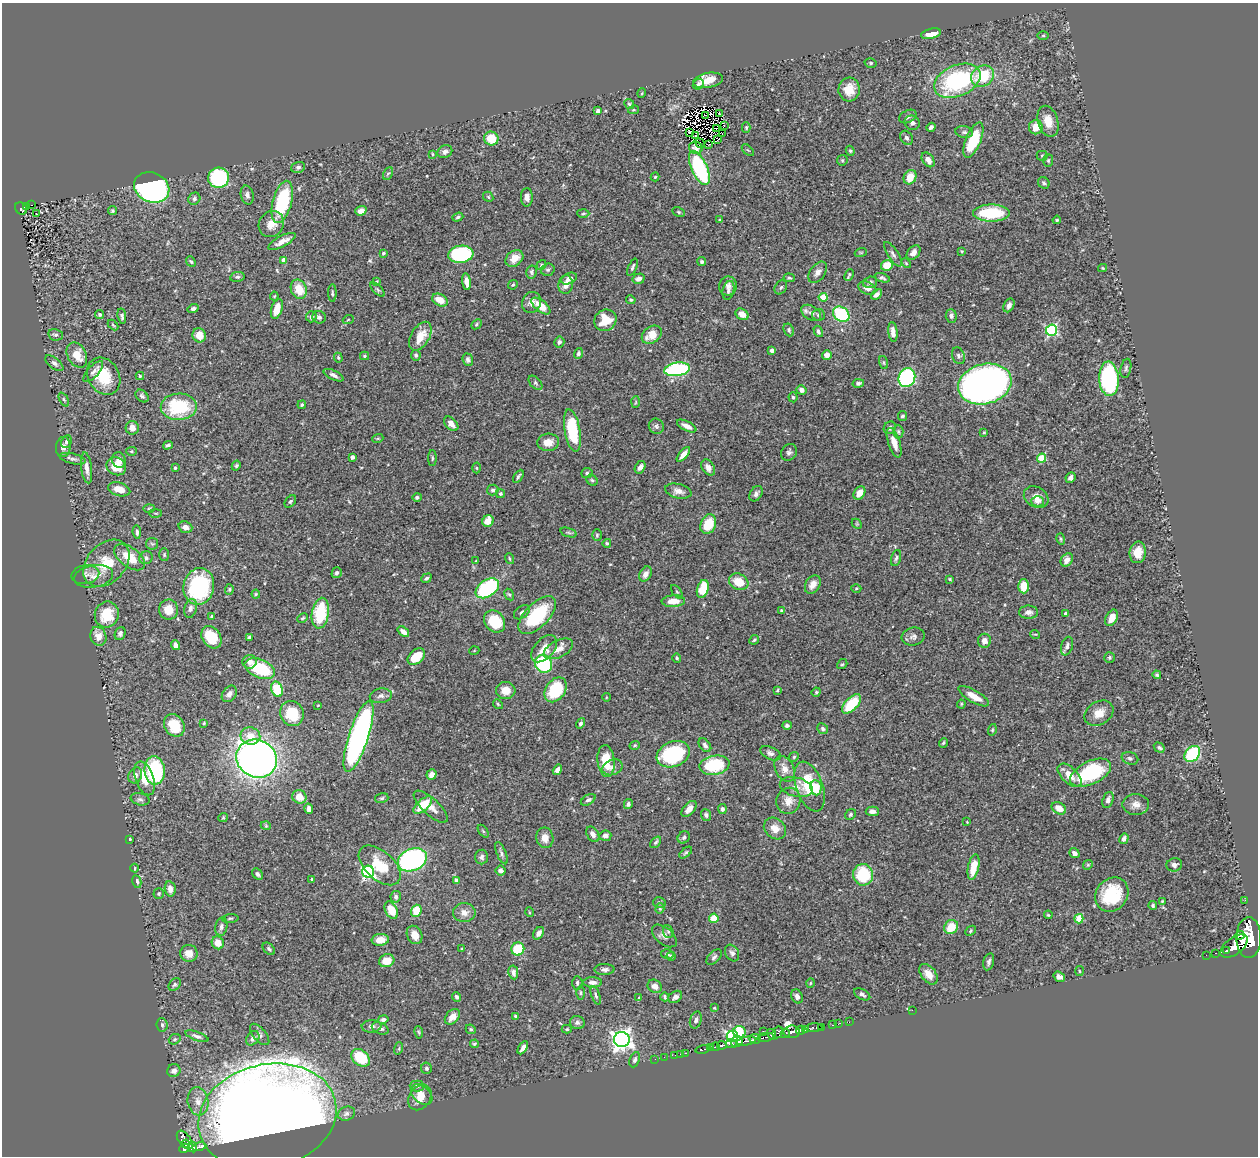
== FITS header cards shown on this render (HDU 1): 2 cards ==
NAXIS1  =                 1256
NAXIS2  =                 1154

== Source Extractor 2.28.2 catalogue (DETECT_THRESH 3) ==
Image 1256 x 1154 px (HDU 1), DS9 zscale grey, 1 PNG px = 1 image px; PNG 1260 x 1158 px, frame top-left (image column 1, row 1154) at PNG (2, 3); each listed source drawn as its Kron ellipse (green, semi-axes under 4 px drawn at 4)
Background 0.465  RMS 0.02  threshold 0.0609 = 3 sigma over >= 5 px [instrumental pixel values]
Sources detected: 518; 4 with non-positive FLUX_AUTO (blend fragments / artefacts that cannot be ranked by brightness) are neither listed nor drawn; of the other 514, the 500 brightest by FLUX_AUTO listed and drawn (14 fainter detections omitted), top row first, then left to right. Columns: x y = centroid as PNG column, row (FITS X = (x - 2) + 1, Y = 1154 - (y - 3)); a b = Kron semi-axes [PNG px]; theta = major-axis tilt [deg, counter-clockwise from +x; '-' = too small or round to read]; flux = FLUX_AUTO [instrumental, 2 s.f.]
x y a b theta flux
931 34 10 5 13 16
1043 35 5 3 - 1.6
871 63 6 5 - 2.2
983 76 12 10 31 52
708 80 15 7 11 23
957 81 24 15 23 160
698 84 5 5 - 3.2
849 89 12 10 84 20
642 93 5 3 - 1.2
629 104 5 4 - 2
633 110 5 4 - 1.7
598 111 4 4 - 6.7
720 113 3 2 - 1.3
705 115 2 2 - 1.7
908 116 9 6 28 4.7
1048 121 16 10 -74 20
912 123 8 7 - 5.4
724 126 3 2 - 1.4
931 127 5 4 - 3.8
1036 127 7 7 - 21
746 128 5 4 - 1.8
717 129 3 2 - 1.5
690 132 4 2 - 2.2
964 132 9 5 -9 4
722 133 2 2 - 1.2
695 135 3 2 - 1.5
906 138 7 5 -58 4.4
491 139 7 7 - 35
718 140 4 2 - 1.1
973 140 19 7 67 57
700 143 5 2 - 1.4
708 145 3 2 - 2.1
696 148 7 6 - 4.1
748 150 7 3 -44 1.3
850 151 5 4 - 1.9
445 152 8 6 28 4.6
432 154 4 2 - 1
1042 156 5 5 - 1.7
842 160 5 5 - 1.8
928 160 8 5 -56 9.8
1048 161 6 5 - 2.3
298 167 7 5 17 3.3
699 168 18 7 -65 140
388 173 6 4 60 2.1
655 177 4 4 - 1.6
910 177 7 6 - 22
218 178 10 10 - 140
1044 183 6 5 - 2.6
152 187 18 15 -24 560
247 195 9 6 -77 5.5
488 197 5 4 - 2
527 197 9 6 89 7.6
194 199 6 5 - 2.9
282 202 21 9 75 110
31 205 3 2 - 2.9
26 207 4 3 - 11
21 209 7 5 -49 37
112 211 5 4 - 2
361 211 6 4 20 11
679 212 6 4 -27 2
583 213 6 4 -2 1.9
991 213 18 8 0 70
36 214 3 2 - 1.8
458 217 6 4 20 2.4
719 220 3 3 - 1.3
1057 220 4 3 - 1.5
271 224 13 12 - 16
282 241 15 5 28 12
962 251 4 3 - 1.1
861 252 6 4 19 1.5
383 253 4 3 - 1.9
913 253 8 6 49 7.3
461 254 13 8 7 170
893 254 14 5 -58 4.6
514 258 10 7 38 14
284 260 4 4 - 15
191 262 6 4 -49 2
702 262 4 4 - 2.7
906 263 6 3 -46 1.4
541 265 5 4 - 1.8
887 265 6 5 - 18
632 267 9 3 67 2.4
1103 268 4 4 - 1.3
548 270 7 6 - 3
532 272 6 5 - 2.8
818 272 12 7 53 6.7
849 275 6 3 64 2.5
237 277 7 5 8 2.6
789 278 5 4 - 2.4
882 278 8 4 -18 2.8
569 279 8 5 27 6.3
639 279 6 5 - 6.4
377 282 3 3 - 1.8
466 282 8 4 -83 9.8
870 282 7 5 16 3.1
513 285 5 4 - 1.8
566 285 9 7 81 8.7
728 286 9 9 - 6.3
781 287 7 5 55 2.7
867 288 9 6 -20 6.8
299 289 10 7 -67 24
378 290 9 4 -45 2.3
728 290 9 5 77 4
332 293 9 3 90 2.1
876 294 6 4 40 4.1
274 296 4 4 - 1.4
823 297 4 4 - 42
440 300 8 5 -28 17
631 300 5 4 - 1.8
531 302 11 9 65 8.3
1009 305 7 5 62 5.7
541 306 11 5 -39 23
193 309 5 4 - 3.4
277 309 10 5 73 21
811 313 11 6 -32 6.9
100 314 4 3 - 2.3
742 314 7 5 -31 10
841 314 9 7 -37 89
818 315 6 6 - 3.3
122 316 8 4 -82 3.5
951 316 7 5 -88 4.4
311 317 5 5 - 3.9
319 317 7 6 - 4.5
348 320 5 3 - 1.3
605 320 11 10 - 31
476 324 6 4 43 2.2
113 325 6 3 -45 1.5
789 330 6 5 - 2.9
1052 330 5 5 - 180
818 331 6 4 -60 3.4
893 332 10 4 -84 7.3
56 335 7 5 -12 4
199 335 7 6 - 16
652 335 11 8 37 21
420 336 16 9 60 24
559 342 5 5 - 3.9
772 350 4 3 - 6.1
578 353 5 4 - 2.5
77 355 13 9 -62 23
416 355 5 5 - 3.1
827 355 5 5 - 8.1
364 356 4 4 - 1.9
958 356 8 6 -69 3.8
338 358 5 4 - 2
468 360 6 5 - 3.6
54 363 11 5 -40 4.2
884 363 6 3 -71 1.5
1126 368 10 5 79 3.2
677 369 13 6 8 160
93 371 13 5 48 5.7
333 375 11 4 -25 4.9
104 376 19 15 -59 45
140 376 4 4 - 1.8
907 378 10 8 66 230
1109 379 17 10 -87 150
535 383 8 5 -46 2.9
858 383 6 4 12 2.9
985 384 27 20 15 730
801 390 5 4 - 6.6
142 396 7 5 -43 3.3
793 397 5 4 - 2.3
64 400 8 4 -63 2.3
636 402 6 4 87 1.7
302 405 4 3 - 1.7
179 407 18 13 2 84
902 416 5 4 - 2.4
451 424 8 5 -46 9.6
656 426 8 7 - 3.7
687 426 10 4 -27 9.8
132 428 7 6 - 10
890 428 6 5 - 4.4
572 431 21 7 -80 78
898 432 7 5 -88 2.4
984 432 3 3 - 1.4
378 438 5 3 - 1.3
66 442 6 5 - 3.8
548 442 11 8 4 13
894 443 15 6 -71 15
168 445 5 4 - 2.9
63 447 10 7 83 6.4
131 451 5 4 - 1.7
789 452 9 7 52 4.2
683 454 9 4 49 9.6
352 457 4 4 - 5.1
432 458 8 3 90 1.8
1042 458 4 4 - 50
73 459 13 5 -13 4.5
119 460 8 6 -70 8.5
116 466 10 8 -30 23
236 466 5 4 - 2.1
640 467 7 5 58 6.5
87 468 15 5 -83 8.8
175 468 3 3 - 2.4
476 468 5 3 - 1.5
708 468 9 6 -56 7
587 473 5 5 - 2.6
518 476 7 3 59 2.8
1071 477 5 4 - 5.7
592 480 6 5 - 2.2
119 489 11 6 -15 15
493 490 6 5 - 3.5
678 491 13 7 -13 8.7
859 493 7 5 55 12
500 494 4 4 - 2
756 494 8 5 57 5.1
417 497 4 4 - 2.5
1036 497 13 10 -30 13
290 501 7 5 50 2.4
1037 501 6 5 - 3.4
149 508 6 4 2 1.8
156 513 6 3 0 1.5
488 521 6 5 - 17
708 524 10 7 65 36
857 524 6 4 -45 1.6
185 527 7 5 -19 7.9
137 532 6 4 -82 3.4
569 533 8 3 -19 2.5
597 535 6 5 - 2
1061 539 6 4 -74 1.8
607 543 4 4 - 2.3
152 544 6 5 - 2.6
1138 552 11 8 83 20
164 555 6 5 - 2.1
130 557 17 9 -37 32
146 558 7 6 - 3.9
896 558 8 4 73 3.1
509 559 6 3 -71 1.7
1067 560 7 5 53 7.6
476 561 3 3 - 1.1
106 563 27 19 47 46
337 573 6 5 - 3
645 574 8 6 59 8.3
85 575 14 9 11 7.3
94 576 20 11 10 14
426 578 5 4 - 2.4
950 579 4 3 - 1.3
739 582 10 8 -27 26
813 584 10 7 58 11
199 586 18 15 79 140
1024 586 7 5 -89 23
487 588 13 8 35 140
856 588 5 3 - 1.4
229 589 5 4 - 2
703 589 9 5 73 39
677 592 8 4 -54 1.9
256 594 4 4 - 1.6
509 594 6 4 -60 1.9
673 601 11 6 3 17
190 608 9 6 76 5
169 609 10 9 - 17
781 611 3 3 - 1.9
522 612 9 5 38 4.3
1028 612 9 6 0 6.3
320 613 15 8 80 66
1065 613 3 3 - 2.9
107 615 13 12 - 38
537 615 24 12 45 83
212 617 4 3 - 4.2
303 618 5 3 - 1.7
1112 618 9 5 62 14
495 621 12 9 -49 53
403 632 7 4 -37 7.2
120 633 7 5 68 3.9
1035 634 5 3 - 1.1
98 636 10 8 -70 13
211 637 12 9 -56 33
249 637 4 3 - 3.1
913 637 12 8 15 5.8
754 640 5 4 - 2.1
984 641 7 6 - 7.2
176 645 5 4 - 6.2
1067 646 9 5 73 5.4
544 649 16 9 47 20
558 649 16 8 26 14
474 651 5 3 - 1
416 657 10 6 40 32
1109 657 5 5 - 2.6
677 658 5 4 - 1.9
250 662 7 7 - 7.2
543 664 9 8 - 120
842 664 5 4 - 1.8
260 669 16 9 -22 81
1157 675 4 4 - 2
277 689 8 5 -67 54
555 690 13 9 55 70
777 690 4 3 - 1.6
506 691 10 8 -4 16
816 692 5 4 - 1.5
229 694 9 6 53 6.1
381 696 11 7 9 5.6
974 696 17 6 -30 15
606 697 4 3 - 1
498 704 5 4 - 2
851 704 12 6 46 58
961 704 4 4 - 1.5
318 705 3 2 - 1
292 713 13 11 -60 46
1099 713 15 11 32 16
204 723 3 3 - 1.6
580 723 5 4 - 2.5
174 725 12 9 -56 33
787 725 5 4 - 3.5
823 729 6 5 - 2.9
992 730 6 4 73 1.6
250 736 10 8 -13 19
359 737 37 10 72 440
943 743 5 3 - 1.8
635 745 5 4 - 1.9
705 745 8 5 -51 4.1
1159 748 6 4 -32 2.6
770 753 11 6 -25 5.3
673 754 17 12 23 120
1192 754 9 6 49 98
794 757 5 4 - 1.7
1130 758 8 6 -18 3.4
257 759 21 18 -28 810
606 761 16 8 -85 31
714 765 15 9 11 64
612 767 10 7 21 6.4
784 769 14 9 -64 12
155 770 14 10 -83 110
557 770 5 4 - 6.4
1090 773 22 11 26 110
432 774 5 5 - 9
135 775 8 6 60 7
1070 775 14 8 -44 17
145 778 18 9 -72 24
810 786 26 13 -70 59
796 787 17 9 -15 9.9
816 788 8 5 -83 27
299 797 7 6 - 13
382 798 7 5 16 2.2
140 799 9 6 -12 3.9
588 800 8 4 30 3.3
1108 800 8 5 70 5.6
788 801 13 12 - 14
628 804 5 4 - 3.5
1136 804 13 10 1 10
423 805 11 5 42 39
431 807 22 8 -43 15
1059 808 8 5 -31 14
309 809 5 4 - 4.8
689 809 9 5 48 9.6
722 809 5 4 - 3.7
872 811 6 4 -2 5.5
851 814 6 5 - 2.5
706 815 6 5 - 3.1
223 817 5 4 - 1.5
967 822 3 2 - 1
266 826 5 3 - 1.2
775 829 12 9 -42 13
483 831 7 4 -53 1.6
593 834 8 5 -58 6.2
605 836 6 5 - 6.2
684 837 6 5 - 2.9
545 838 10 8 -80 13
130 839 3 2 - 1.3
1124 839 5 4 - 4.9
656 842 6 4 49 2.6
501 853 12 4 -68 3.7
686 853 7 4 41 2.1
1074 853 5 4 - 5.2
482 857 7 6 - 4.1
412 860 15 11 23 260
380 865 25 14 -42 40
1088 865 5 4 - 1.7
1174 865 8 6 16 5.2
973 867 13 5 78 29
135 868 4 3 - 1.2
501 871 5 4 - 5.8
368 872 6 6 - 240
257 874 6 4 -45 3.7
863 875 11 10 - 66
312 880 4 2 - 1.6
456 880 4 4 - 5.4
137 882 6 4 -78 3.8
170 889 7 5 -80 8.2
159 894 5 5 - 2
1112 895 18 15 51 70
396 897 6 5 - 3.5
1245 900 2 2 - 5.4
1162 901 3 2 - 1.2
659 902 6 5 - 2.5
1153 905 4 4 - 1.8
660 909 5 4 - 1.8
391 910 9 6 -63 24
416 911 6 5 - 36
529 912 5 3 - 1.1
464 913 11 9 1 9.9
1048 915 4 3 - 1.4
714 918 5 4 - 32
230 919 8 3 5 2
1079 919 4 4 - 43
221 927 9 6 80 4.8
951 927 7 6 - 24
971 931 6 4 44 2
668 932 6 5 - 2.1
539 933 7 4 55 5.6
415 935 9 7 -64 14
1240 935 4 3 - 190
664 936 14 8 -40 7.4
1249 938 20 12 90 5300
380 940 9 6 7 15
218 943 6 6 - 17
1234 946 16 8 36 1500
269 949 7 5 -46 2.7
462 949 3 3 - 1.3
518 949 6 6 - 58
1226 951 3 3 - 140
189 953 9 8 - 12
732 953 9 6 -61 4.7
1216 953 3 2 - 26
667 954 6 4 -15 3
1206 955 2 2 - 4.4
671 956 4 3 - 2.3
714 957 9 5 45 3.9
387 961 8 6 19 21
989 962 9 5 75 3.7
604 969 10 5 1 4.6
1079 971 5 3 - 1.3
513 972 7 5 -80 4.8
929 974 12 7 -53 12
1059 977 6 4 -35 4.6
593 982 9 5 -1 5.9
577 983 7 5 -87 3.4
810 983 5 3 - 1.2
175 985 7 5 50 2.9
655 986 7 6 - 9.5
581 993 7 3 90 1.8
862 994 9 5 -28 3.8
596 995 10 4 -71 3.2
797 996 7 5 -67 5.5
457 997 5 3 - 3
665 997 4 3 - 2.2
675 997 7 5 34 4.6
639 998 4 4 - 1.3
714 1008 3 3 - 1.1
912 1010 2 2 - 75
516 1016 3 3 - 2.1
452 1017 9 6 48 9.9
383 1019 5 4 - 2.8
696 1020 9 5 72 3.9
849 1022 2 2 - 4.1
577 1023 7 6 - 3.9
838 1024 2 2 - 5.7
162 1025 7 5 -85 2.7
832 1025 3 2 - 13
371 1026 10 6 4 4.4
821 1027 3 2 - 8.3
380 1028 9 5 -22 4.5
814 1028 8 3 2 48
471 1029 5 4 - 2
567 1029 5 4 - 1.9
806 1029 3 3 - 110
800 1030 4 4 - 380
763 1031 2 2 - 9.4
419 1032 6 4 -81 1.6
739 1032 6 6 - 60
778 1032 6 5 - 110
792 1032 8 6 0 540
785 1033 4 2 - 120
260 1034 13 6 -49 4.7
772 1034 5 4 - 150
197 1036 12 4 -20 4.7
732 1036 6 5 - 220
765 1037 8 3 10 210
253 1038 8 6 56 5.1
175 1039 6 4 35 2.1
755 1039 5 5 - 250
622 1040 8 7 - 890
746 1041 9 3 12 210
737 1042 6 5 - 970
474 1044 4 3 - 1.8
731 1044 5 3 - 310
722 1045 5 3 - 220
715 1047 4 3 - 260
399 1048 6 4 73 1.8
523 1048 7 3 58 5.2
711 1048 3 3 - 160
702 1049 7 3 11 100
686 1053 3 2 - 15
681 1054 3 2 - 11
675 1055 2 2 - 3.8
664 1057 3 2 - 2.8
361 1058 10 7 -39 61
655 1059 2 2 - 1.9
635 1060 8 5 68 3
426 1068 5 5 - 2.9
174 1071 7 6 - 5.9
417 1086 7 5 0 3.4
422 1094 12 8 -42 12
420 1097 14 10 56 18
198 1101 14 10 -81 14
346 1113 8 7 - 5.6
267 1117 70 52 13 4100
185 1140 10 6 -52 280
186 1144 4 3 - 120
193 1147 5 4 - 110
199 1147 7 3 12 94
184 1148 5 4 - 210
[14 fainter detections neither listed nor drawn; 4 non-positive-flux detections neither listed nor drawn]